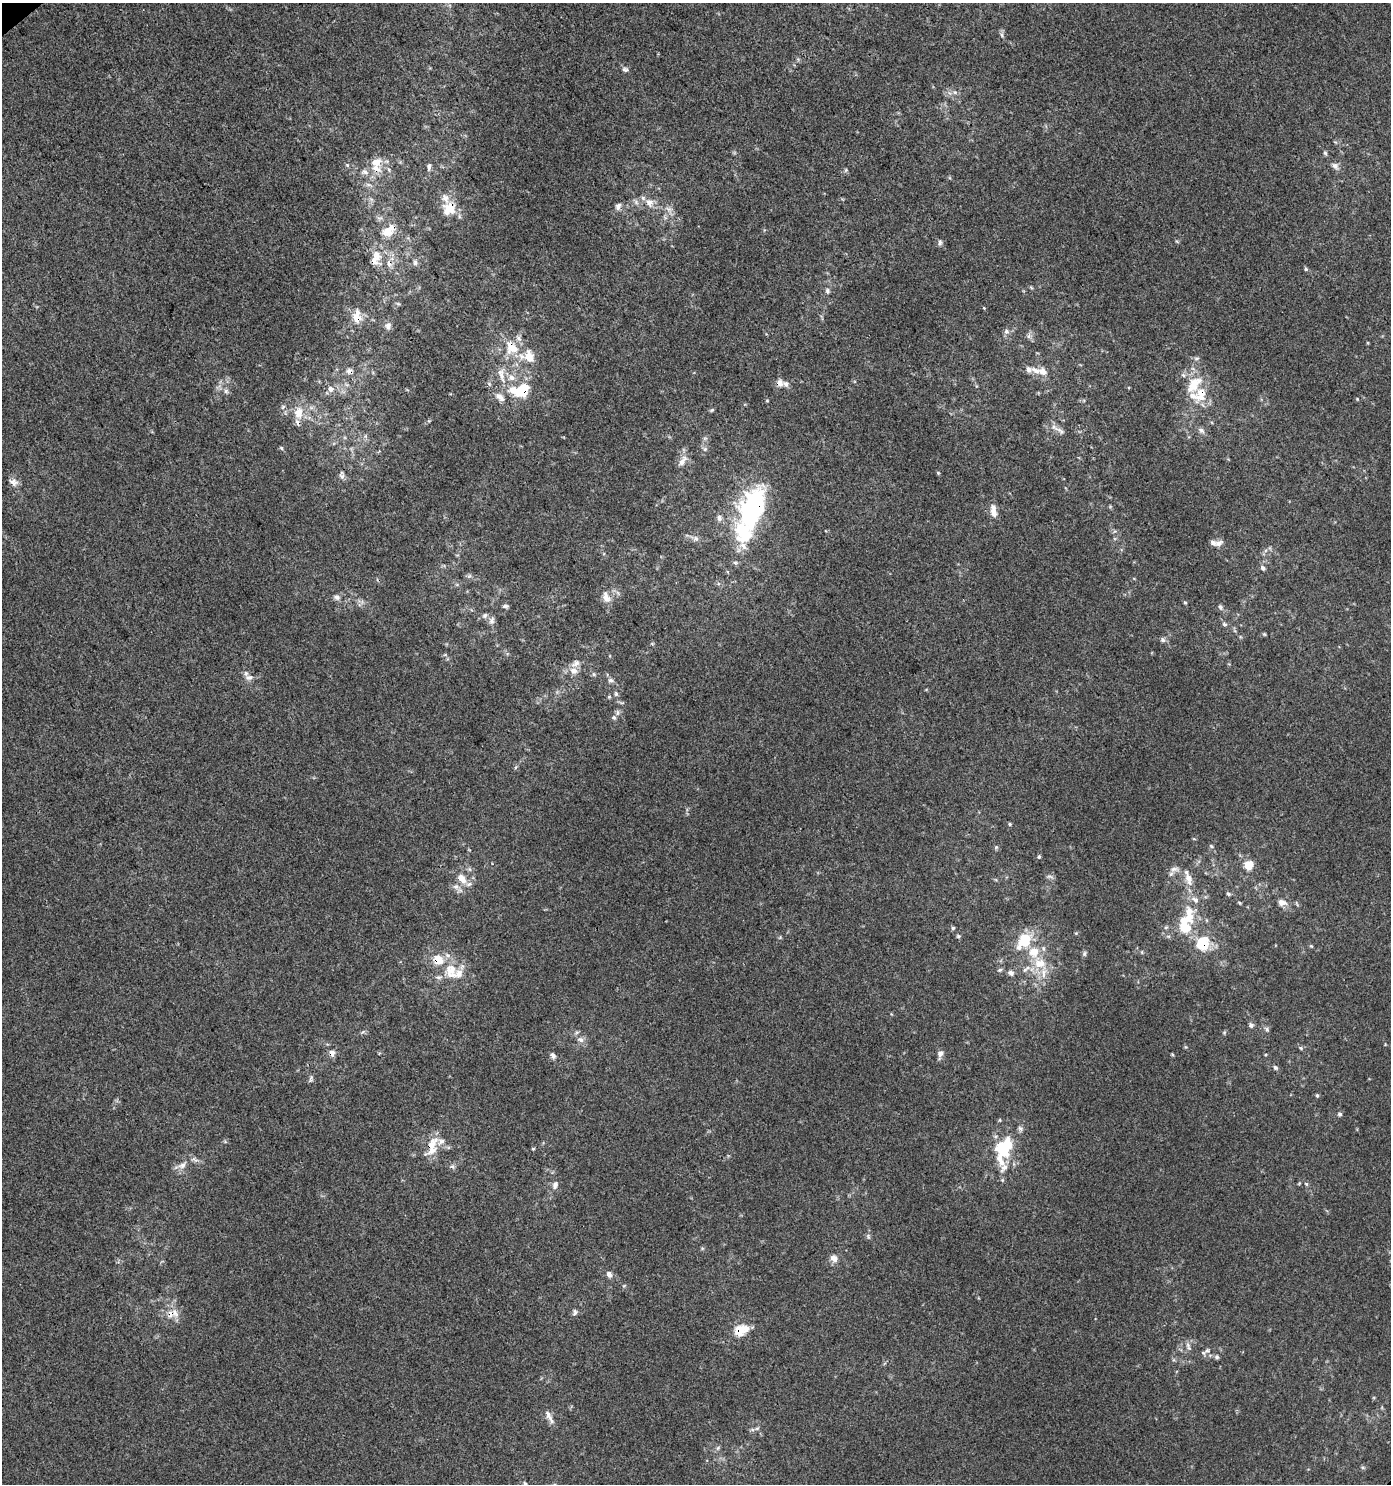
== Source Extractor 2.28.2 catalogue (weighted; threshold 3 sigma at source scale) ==
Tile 11 of 4 x 4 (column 3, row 3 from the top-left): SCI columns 3013-4401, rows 1529-3010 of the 5960 x 6034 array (HDU 1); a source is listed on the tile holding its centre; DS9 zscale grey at full resolution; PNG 1393 x 1486 px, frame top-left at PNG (2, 3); no overlay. Shown black and unused: <1% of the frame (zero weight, under 3 of 4 exposures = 5% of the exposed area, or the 3 px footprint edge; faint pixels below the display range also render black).
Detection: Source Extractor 2.28.2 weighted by HDU 2 'WHT'; one run over the whole footprint, this tile lists its part. Background 4.34e-05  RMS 0.0044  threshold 0.0197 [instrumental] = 3 sigma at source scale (4.5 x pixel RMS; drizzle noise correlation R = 1.50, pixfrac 1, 0.0396/0.0396 arcsec/px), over >= 5 px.
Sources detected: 156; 1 cosmic-ray / hot-pixel residue — not listed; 30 inside a brighter listed object's ellipse — not listed separately; the other 125 listed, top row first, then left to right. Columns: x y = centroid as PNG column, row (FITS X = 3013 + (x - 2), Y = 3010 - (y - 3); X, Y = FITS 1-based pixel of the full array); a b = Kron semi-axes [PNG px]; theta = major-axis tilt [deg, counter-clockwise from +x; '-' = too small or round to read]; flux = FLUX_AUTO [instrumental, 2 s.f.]
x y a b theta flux
1002 35 6 4 -87 0.86
625 70 9 5 -25 1.1
955 92 7 5 -44 1.1
1325 153 6 5 - 0.71
376 162 16 12 21 5.8
347 165 5 4 - 0.58
1335 166 11 7 -45 1.9
429 167 10 4 79 1.3
846 170 6 4 88 0.59
368 185 9 4 -9 1.1
649 202 11 10 - 3.7
618 206 10 7 66 1.7
449 208 20 16 41 9
669 209 8 6 -34 1.8
387 232 18 13 8 6.5
940 243 7 5 -79 1
376 258 25 14 76 8.2
415 262 9 6 -88 1.3
389 263 10 6 -90 2.3
1306 269 5 4 - 0.61
827 291 7 5 -89 0.99
357 317 19 12 -88 6.3
388 326 10 9 - 2.1
1006 331 8 7 - 1.3
511 347 25 17 -58 12
1197 358 6 4 19 0.7
349 371 9 7 -39 1.7
1035 371 15 7 -24 3.3
501 375 23 6 -71 4
511 378 9 8 - 2.5
780 383 9 7 -64 2.3
1194 385 26 14 51 10
331 389 9 8 - 2.3
523 390 20 14 46 12
226 391 6 6 - 1.1
500 397 15 8 -39 3.1
283 406 6 4 20 0.62
712 410 6 4 43 0.61
298 413 16 12 79 6.6
1201 430 10 6 -34 1.5
1060 431 17 6 -33 2.3
281 448 6 4 -46 0.62
705 449 6 5 - 0.97
682 461 18 8 54 3.1
938 473 4 4 - 0.45
342 477 9 5 -37 1.5
14 482 12 9 -20 2.5
752 509 42 23 73 67
993 511 16 7 -80 3.9
719 518 8 6 -77 1.6
696 538 8 6 -68 1.3
1219 543 12 7 35 2
1263 568 6 5 - 1.2
336 597 9 6 9 1.4
606 598 12 9 -43 3.1
1185 602 5 4 - 0.48
505 606 7 5 0 1
1220 607 8 5 -60 0.96
485 615 8 6 46 1.3
492 621 10 7 75 1.8
1224 624 7 5 -27 0.93
1264 634 5 4 - 0.5
1163 640 7 6 - 1.2
573 671 12 8 -13 3.3
249 677 11 7 0 2.3
610 680 8 6 -14 1.2
616 694 7 5 -76 0.92
609 697 4 4 - 0.51
614 717 7 5 -45 0.93
1010 824 5 4 - 0.54
1211 846 6 4 -45 0.64
1039 857 4 4 - 0.62
1248 865 8 7 - 7.2
1175 869 13 6 5 1.9
1049 876 9 4 -5 1
1189 878 18 9 -77 4.3
462 879 15 9 -52 4.9
456 887 9 7 -7 2.2
1228 894 6 4 -38 0.77
1240 903 5 3 - 0.47
1282 903 12 8 -9 2.7
1189 914 30 12 -77 11
1166 927 6 3 19 0.62
953 928 5 5 - 0.66
958 936 5 5 - 0.66
1024 941 21 14 53 14
1203 943 16 14 76 13
1084 954 8 5 83 0.79
1040 963 18 14 -7 8.9
1000 970 7 5 22 0.8
451 971 23 16 -77 10
1011 973 8 6 -23 1.6
1251 1025 6 5 - 1.3
1267 1029 7 5 -70 0.87
580 1039 10 6 -28 2
1301 1048 5 5 - 0.61
332 1053 8 7 - 2
940 1053 8 7 - 1.9
1172 1054 5 4 - 0.46
553 1055 8 5 -61 1.5
1275 1068 7 5 -44 0.93
311 1078 9 5 77 0.99
1317 1095 5 4 - 0.64
1340 1114 6 5 - 0.86
432 1146 28 12 77 8.3
1003 1148 31 18 69 25
533 1149 5 3 - 0.42
195 1160 13 2 -17 0.96
182 1165 12 7 36 2.7
452 1166 6 5 - 0.94
1306 1184 4 4 - 0.54
555 1185 11 7 74 1.9
868 1236 7 4 -58 0.75
834 1258 10 8 -34 2.7
609 1274 8 7 - 1.6
575 1312 9 6 78 1.1
171 1314 14 10 56 4.5
741 1330 17 11 18 8.6
1188 1346 12 4 -76 1.3
1203 1353 6 5 - 0.82
1217 1357 6 5 - 0.87
549 1417 22 5 -61 2.4
757 1428 6 4 19 0.71
718 1448 7 5 60 0.81
525 1484 6 4 -53 0.68
Overlapping masked pixels (flux is a lower limit): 13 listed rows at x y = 449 208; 376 258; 389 263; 357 317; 511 347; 349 371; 523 390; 752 509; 1203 943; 332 1053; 432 1146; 171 1314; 741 1330
Isophote crosses this tile's border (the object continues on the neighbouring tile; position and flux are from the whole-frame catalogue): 1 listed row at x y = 525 1484